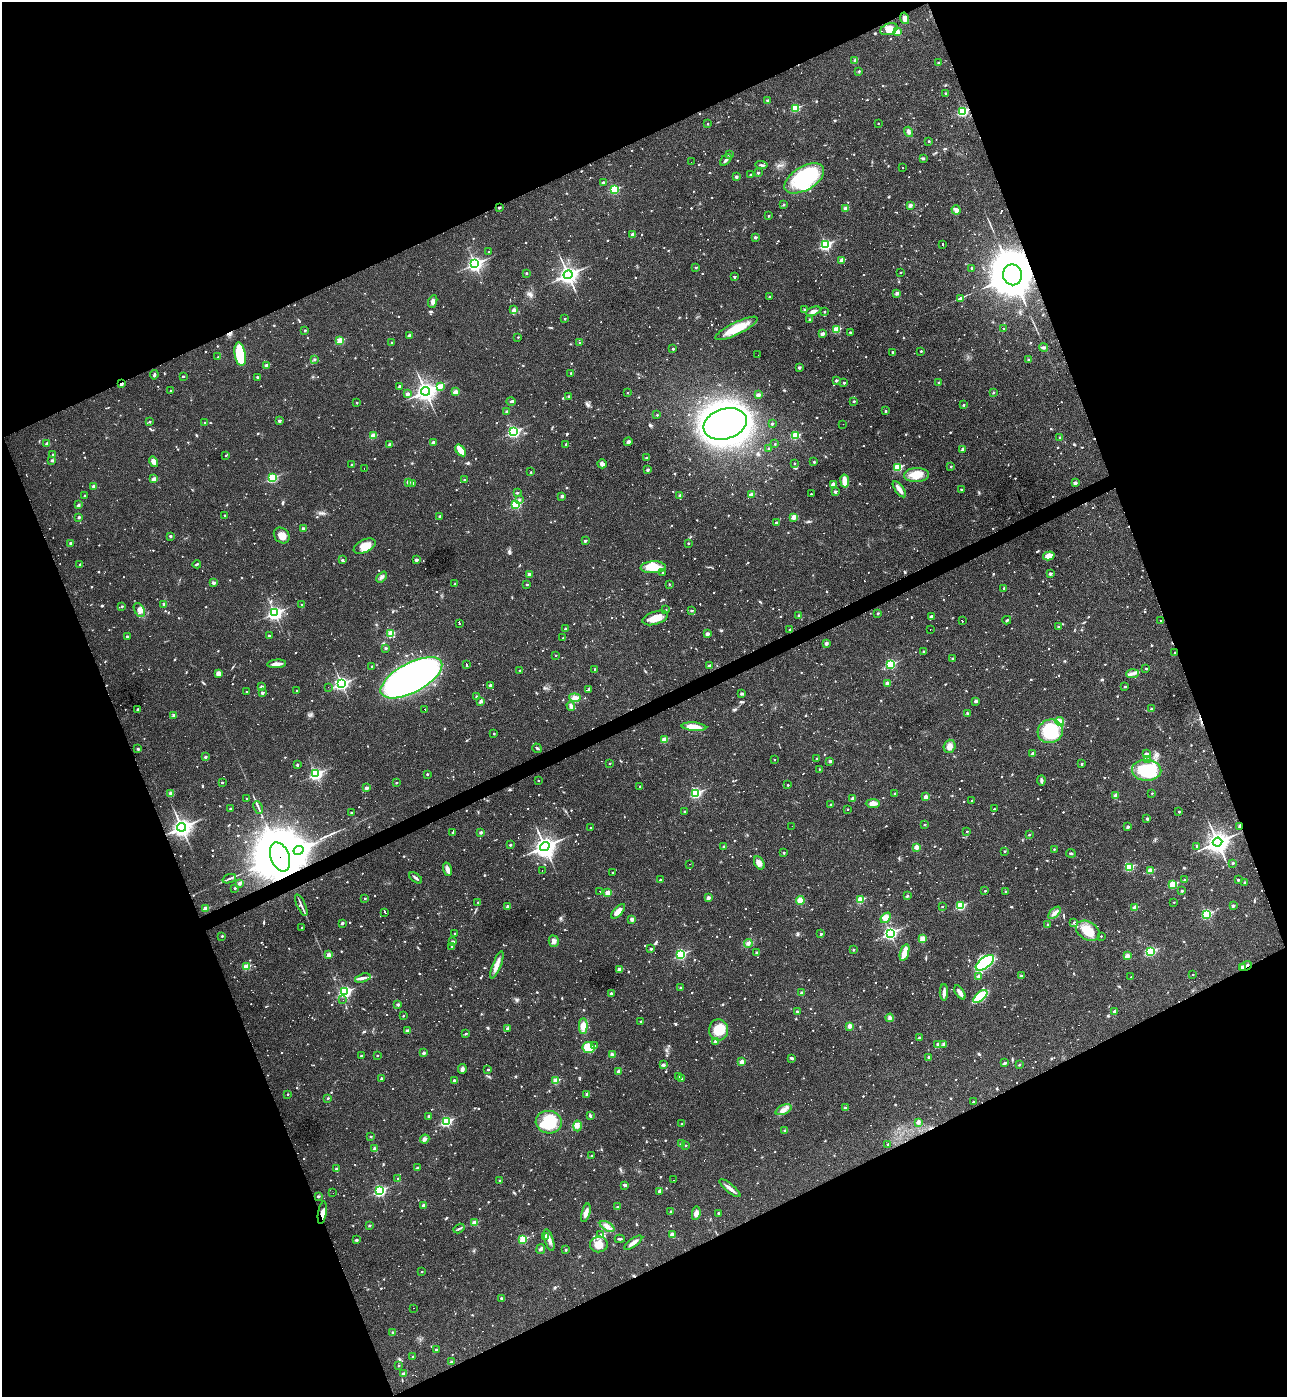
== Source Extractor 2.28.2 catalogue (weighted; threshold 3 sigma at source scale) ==
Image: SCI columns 149-5286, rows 1-5579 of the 5565 x 5579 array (HDU 1 of 3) = the unmasked area's bounding box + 8 px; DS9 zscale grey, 4 x 4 block average (1 PNG px = mean of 4 x 4 image px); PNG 1289 x 1399 px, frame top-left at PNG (2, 2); each listed source drawn as its Kron ellipse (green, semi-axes under 4 px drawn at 4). Shown black and unused: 43% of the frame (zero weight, under 3 of 4 exposures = <1% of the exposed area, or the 3 px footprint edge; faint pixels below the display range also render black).
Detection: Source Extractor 2.28.2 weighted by HDU 2 'WHT'. Background 0.018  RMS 0.0039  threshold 0.0176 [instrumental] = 3 sigma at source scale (4.5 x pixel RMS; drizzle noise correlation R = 1.50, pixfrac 1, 0.05/0.05 arcsec/px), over >= 5 px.
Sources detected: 1787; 13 too faint to see at this stretch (4 x 4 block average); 1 inside a brighter object's white glare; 184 cosmic-ray / hot-pixel residue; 1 long thin detection or spike segment (spike, bleed or trail) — neither listed nor drawn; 16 coinciding with a brighter row at this scale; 22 inside a brighter listed object's ellipse — not listed separately; of the other 1550, all 500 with FLUX_AUTO >= 3.02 (the completeness limit of this list) listed and drawn (1050 fainter detections not listed), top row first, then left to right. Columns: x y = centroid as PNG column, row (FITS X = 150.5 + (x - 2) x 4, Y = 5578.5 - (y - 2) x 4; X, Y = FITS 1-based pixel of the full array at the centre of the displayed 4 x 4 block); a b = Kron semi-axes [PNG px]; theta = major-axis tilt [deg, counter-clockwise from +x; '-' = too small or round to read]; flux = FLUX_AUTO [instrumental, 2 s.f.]
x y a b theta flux
905 18 6 4 -75 9
889 29 9 5 20 19
898 32 2 2 - 46
855 60 4 2 - 3.1
938 63 2 2 - 5.5
859 71 2 2 - 4.7
945 93 2 2 - 6.4
767 100 2 2 - 6.2
795 108 2 2 - 140
963 111 3 2 - 250
878 123 2 2 - 3.1
707 124 2 2 - 4.7
909 132 5 4 - 6.5
929 141 2 2 - 4.2
729 155 2 2 - 5.2
923 159 3 3 - 3.4
726 160 7 3 43 5.2
691 162 2 2 - 8.2
761 165 6 2 -4 4
902 167 2 2 - 100
758 173 2 2 - 5.8
750 175 2 2 - 4.8
736 177 2 2 - 12
804 178 22 11 31 210
603 182 2 2 - 11
614 189 2 2 - 170
783 205 2 2 - 6.3
910 205 2 2 - 13
499 207 2 2 - 6.1
846 209 2 2 - 34
956 210 5 3 - 9.7
769 216 2 2 - 3.1
633 235 2 2 - 27
755 237 2 2 - 12
943 244 2 2 - 51
825 245 3 2 - 330
489 252 2 2 - 3.9
842 260 2 2 - 34
475 264 3 3 - 730
696 267 2 2 - 5.7
971 268 2 2 - 3.9
901 272 2 2 - 3.1
526 273 2 2 - 5.2
568 275 4 3 - 910
1013 275 10 9 - 9900
734 277 2 2 - 6.9
897 293 2 2 - 15
770 296 2 2 - 5.4
961 299 4 4 - 5.9
433 301 6 4 68 7.5
514 310 2 2 - 28
805 310 2 2 - 10
813 311 7 3 22 11
824 312 2 2 - 4.6
564 319 2 2 - 4
810 320 2 2 - 6.7
736 328 23 6 26 62
1004 328 2 2 - 3.7
305 330 2 2 - 7.6
837 330 2 2 - 87
850 332 2 2 - 5.5
822 334 4 3 - 5.4
410 335 3 2 - 5.7
518 337 2 2 - 3
340 341 2 2 - 77
392 342 2 2 - 4.1
580 343 2 2 - 6.3
1044 347 4 3 - 6.3
673 349 2 2 - 5.7
921 351 2 2 - 4.8
892 352 2 2 - 5.2
240 354 12 5 -81 110
758 355 2 2 - 20
218 357 2 2 - 4.5
314 359 2 2 - 7.3
1029 360 2 2 - 7.5
266 365 2 2 - 18
799 367 2 2 - 11
571 373 2 2 - 4.7
154 375 5 2 - 4.4
183 376 2 2 - 5.1
257 377 2 2 - 5.8
836 380 2 2 - 8
844 383 2 2 - 6.5
939 383 2 2 - 4.3
121 384 2 2 - 15
399 386 3 2 - 3.2
440 386 2 2 - 28
171 391 2 2 - 4.6
425 391 4 4 - 1100
456 392 2 2 - 33
993 392 2 2 - 7.3
627 393 2 2 - 3.8
407 394 2 2 - 14
758 395 2 2 - 19
569 396 2 2 - 3.7
511 401 5 2 - 4.2
854 401 2 2 - 6.7
357 403 2 2 - 4.3
964 405 2 2 - 6.2
886 411 2 2 - 5.3
507 412 2 2 - 9.9
657 415 2 2 - 3.6
279 421 2 2 - 12
149 422 2 2 - 5.8
205 422 2 2 - 3.9
725 424 22 15 17 2000
772 424 2 2 - 7.1
843 424 2 2 - 7
513 432 3 2 - 420
373 436 2 2 - 58
795 436 2 2 - 130
1060 438 2 2 - 8.9
433 442 2 2 - 19
628 442 4 3 - 5.4
47 444 2 2 - 23
390 444 2 2 - 14
566 444 2 2 - 4.8
775 444 2 2 - 3.6
769 449 2 2 - 6.6
963 449 2 2 - 16
460 450 6 3 -53 32
53 455 2 2 - 3.7
226 455 2 2 - 3.5
646 458 2 2 - 5.2
52 460 2 2 - 11
154 462 5 3 - 17
814 462 2 2 - 6.2
794 463 2 2 - 3.4
602 464 5 3 - 10
352 465 2 2 - 8.7
898 467 2 2 - 130
951 467 2 2 - 5.9
364 468 2 2 - 7.6
648 470 2 2 - 12
530 472 2 2 - 3.3
916 475 12 7 3 32
272 478 2 2 - 210
154 479 2 2 - 28
464 479 2 2 - 5
845 481 6 3 -81 27
408 482 2 2 - 14
413 483 2 2 - 3.8
1075 483 3 3 - 4.9
833 484 4 3 - 13
94 486 2 2 - 14
899 489 9 3 -55 16
961 489 2 2 - 4.3
835 492 2 2 - 11
517 493 2 2 - 5.6
811 494 2 2 - 4.1
85 495 2 2 - 5.8
680 495 2 2 - 8.8
751 495 2 2 - 31
562 496 2 2 - 12
519 499 2 2 - 4.6
516 504 2 2 - 220
78 505 4 3 - 4.1
225 515 2 2 - 3.4
440 516 2 2 - 11
79 517 2 2 - 9.2
794 517 2 2 - 47
776 522 2 2 - 4.3
303 529 2 2 - 22
282 535 9 7 -45 21
170 536 2 2 - 8.1
585 541 2 2 - 8.8
70 543 2 2 - 13
688 543 2 2 - 4
365 546 12 6 25 33
1049 556 6 3 16 37
342 560 2 2 - 7.1
416 560 2 2 - 13
80 564 2 2 - 5
197 564 4 2 - 3.4
653 567 13 6 4 44
663 572 2 2 - 150
529 574 2 2 - 16
1050 574 2 2 - 16
382 577 6 3 46 5.9
213 583 2 2 - 16
455 584 2 2 - 6.2
527 584 2 2 - 3.8
669 584 2 2 - 4
1004 588 2 2 - 6
164 604 3 2 - 4.2
302 604 2 2 - 3.1
122 606 2 2 - 6.4
139 610 7 5 -63 11
666 610 2 2 - 3.9
692 610 2 2 - 4.6
275 613 3 3 - 640
878 613 2 2 - 7.4
799 616 2 2 - 13
931 616 3 2 - 5.7
655 618 13 6 18 35
1007 620 4 3 - 3.9
962 621 2 2 - 65
1161 621 2 2 - 4.2
459 623 3 2 - 120
1058 627 2 2 - 5.5
565 629 2 2 - 7.9
790 629 2 2 - 3.2
930 630 2 2 - 11
391 634 2 2 - 83
707 634 2 2 - 21
269 636 2 2 - 4.4
127 637 2 2 - 8.8
563 638 2 2 - 4.3
826 643 3 3 - 6
386 648 2 2 - 7.9
923 651 2 2 - 5.8
1175 653 2 2 - 4.8
556 655 2 2 - 3.7
952 658 2 2 - 5.9
276 664 9 3 4 17
890 664 3 2 - 210
466 665 4 2 - 160
709 665 3 2 - 4.1
372 666 2 2 - 6.8
1146 668 2 2 - 4.4
594 669 2 2 - 3.4
520 670 2 2 - 4
218 673 4 4 - 10
1133 674 6 4 4 9.6
411 678 34 14 28 1100
887 683 2 2 - 23
341 684 3 2 - 590
490 685 2 2 - 13
261 687 2 2 - 14
328 687 2 2 - 4.6
1125 687 2 2 - 4.9
589 689 2 2 - 4.6
297 691 2 2 - 6.5
247 692 2 2 - 4.4
262 693 2 2 - 13
742 694 4 3 - 3.3
477 697 2 2 - 13
575 698 5 4 - 8.2
481 701 2 2 - 15
975 701 2 2 - 10
571 706 4 3 - 6.6
138 709 2 2 - 13
425 709 2 2 - 40
1151 709 2 2 - 4.9
967 713 2 2 - 9.5
174 715 2 2 - 15
1060 721 4 4 - 7.9
694 727 12 4 -5 29
1050 731 13 11 24 110
494 734 2 2 - 4.5
664 740 2 2 - 56
950 746 7 5 71 16
537 748 5 2 - 3.7
138 749 2 2 - 7.4
1032 753 4 2 - 4.6
1146 754 2 2 - 17
205 757 2 2 - 9.7
816 758 2 2 - 5.9
1147 759 2 2 - 4.9
775 760 2 2 - 3.6
830 761 2 2 - 15
610 763 2 2 - 3.7
1082 764 2 2 - 5.3
297 765 2 2 - 6.1
819 769 2 2 - 3.5
1147 770 14 10 -2 200
316 774 3 2 - 420
427 774 2 2 - 4.8
538 780 2 2 - 3.9
1041 781 5 2 - 8
222 782 2 2 - 5
396 783 2 2 - 4
788 785 2 2 - 4.3
640 786 2 2 - 5.6
366 788 2 2 - 18
170 793 3 3 - 3.4
696 793 3 2 - 290
895 793 2 2 - 4.2
1152 793 2 2 - 3
1115 796 3 2 - 15
926 797 2 2 - 29
853 798 2 2 - 11
247 799 2 2 - 3.3
972 800 2 2 - 4.1
873 803 7 4 0 13
831 804 2 2 - 6.7
258 807 6 2 -66 5
230 809 2 2 - 4.4
848 809 2 2 - 3.2
994 809 2 2 - 4
685 811 2 2 - 6.5
1179 812 2 2 - 5.4
352 813 2 2 - 8.3
1147 818 3 2 - 3.6
925 824 2 2 - 4.9
792 826 2 2 - 5.9
1240 826 3 2 - 8
182 827 4 3 - 1000
1128 827 2 2 - 14
590 828 2 2 - 3.1
967 831 2 2 - 3.3
453 832 2 2 - 5.8
481 832 2 2 - 14
1029 835 2 2 - 3.7
1217 842 5 4 - 1500
510 845 2 2 - 8.2
545 846 5 4 - 1200
1197 846 2 2 - 7.1
724 847 2 2 - 9.5
916 847 2 2 - 36
1054 849 2 2 - 3.9
299 850 5 4 - 1100
1005 851 2 2 - 5.4
784 853 2 2 - 5.3
1071 853 5 3 - 3.2
280 857 15 9 -69 21000
759 863 7 4 -60 10
1233 863 2 2 - 5.4
689 864 2 2 - 3.1
1129 867 2 2 - 160
447 869 7 4 -73 8.7
542 871 2 2 - 13
1150 871 2 2 - 59
612 872 2 2 - 4.2
416 878 7 2 -37 5.3
229 879 7 2 20 4.6
1185 879 2 2 - 4.5
660 880 2 2 - 8.7
1238 880 2 2 - 6.6
1244 882 2 2 - 6.7
239 883 2 2 - 15
1173 884 2 2 - 110
235 888 2 2 - 4.4
600 891 2 2 - 53
985 891 2 2 - 3.7
1006 891 2 2 - 5.7
1182 891 2 2 - 5.8
608 892 2 2 - 49
907 896 2 2 - 7.1
365 898 2 2 - 4.4
708 898 2 2 - 21
800 900 4 4 - 23
860 900 2 2 - 80
478 902 2 2 - 3
1174 902 2 2 - 3.3
301 905 11 2 -65 7.1
942 906 2 2 - 4.2
960 906 3 2 - 170
1233 906 2 2 - 12
508 907 2 2 - 19
1135 908 2 2 - 45
205 909 2 2 - 39
618 911 9 4 47 18
385 912 3 2 - 88
1055 913 8 3 44 8.5
1207 914 3 2 - 230
886 918 6 4 48 15
632 919 3 3 - 9.9
1074 922 2 2 - 3.4
342 923 2 2 - 10
1048 925 2 2 - 9.2
302 927 2 2 - 3.6
1088 931 13 9 -32 47
455 933 2 2 - 3.9
890 933 3 2 - 530
821 934 2 2 - 8.3
222 936 2 2 - 5.8
1101 936 2 2 - 3.2
922 939 2 2 - 42
554 941 5 5 - 8.9
452 942 2 2 - 14
748 943 4 3 - 5.4
452 946 2 2 - 5.6
651 949 2 2 - 7.6
853 950 2 2 - 4.7
1150 951 3 2 - 260
756 952 2 2 - 7.6
905 952 8 3 72 39
681 954 3 2 - 300
329 955 2 2 - 35
1127 956 2 2 - 40
985 963 10 5 37 200
497 965 14 4 69 17
1246 966 6 3 26 9.4
247 967 2 2 - 74
1242 967 2 2 - 24
619 970 2 2 - 35
1193 975 2 2 - 3.5
978 976 3 2 - 6.2
1021 976 2 2 - 10
1131 977 2 2 - 3.3
363 978 8 3 18 7.5
681 987 2 2 - 6.2
345 992 3 2 - 390
944 992 8 3 89 9.8
960 992 8 3 -56 12
611 993 2 2 - 7.8
801 993 2 2 - 11
980 997 8 4 39 98
343 1000 2 2 - 4.3
398 1005 2 2 - 8.5
797 1011 2 2 - 5.7
1115 1012 2 2 - 21
403 1016 2 2 - 3.3
890 1018 4 3 - 5.3
641 1021 2 2 - 6.2
583 1026 7 4 88 22
850 1026 2 2 - 39
507 1029 3 3 - 4.7
719 1030 10 9 - 51
407 1031 2 2 - 20
466 1033 2 2 - 4
919 1038 2 2 - 8.3
716 1041 2 2 - 22
944 1044 2 2 - 12
938 1045 2 2 - 20
594 1046 2 2 - 3.6
588 1048 6 5 - 55
424 1053 3 3 - 4.2
377 1055 2 2 - 3.8
612 1055 4 2 - 11
361 1056 2 2 - 3.3
929 1057 2 2 - 9.2
791 1058 3 2 - 4.8
742 1062 2 2 - 26
1005 1063 4 2 - 3.9
663 1065 4 3 - 3.9
1019 1065 2 2 - 3.5
462 1069 5 3 - 8.9
488 1070 2 2 - 5.3
618 1071 2 2 - 18
679 1076 2 2 - 8
382 1078 2 2 - 12
682 1079 2 2 - 7.7
454 1080 2 2 - 8.9
556 1081 2 2 - 75
288 1094 2 2 - 4.2
587 1094 2 2 - 15
328 1098 2 2 - 6.7
973 1102 2 2 - 4.7
845 1108 2 2 - 7.4
784 1110 8 4 24 12
429 1116 2 2 - 8.1
590 1116 3 2 - 4.3
446 1121 3 2 - 270
549 1122 13 11 -13 87
918 1123 2 2 - 6.3
682 1124 2 2 - 5.5
577 1126 5 4 - 8.5
785 1131 2 2 - 9
371 1137 2 2 - 6.2
425 1139 5 4 - 7.4
681 1144 3 3 - 3.2
888 1144 2 2 - 6
686 1145 2 2 - 3.9
374 1149 2 2 - 13
592 1156 2 2 - 3.9
417 1168 2 2 - 6.9
337 1169 4 3 - 4.9
398 1178 2 2 - 4.2
499 1180 2 2 - 4.6
673 1180 2 2 - 69
625 1185 3 2 - 5.2
730 1188 13 3 -39 14
380 1191 3 2 - 330
660 1191 2 2 - 17
333 1193 2 2 - 3.9
318 1196 2 2 - 11
424 1205 2 2 - 21
617 1207 2 2 - 9.3
671 1211 2 2 - 7.8
322 1213 11 4 80 18
586 1213 9 4 75 12
696 1213 7 4 80 11
718 1213 2 2 - 4.9
474 1223 2 2 - 47
369 1225 2 2 - 8.3
607 1226 8 4 -30 12
459 1228 6 2 32 3.7
601 1235 2 2 - 9.6
672 1235 4 4 - 7.8
545 1236 2 2 - 13
523 1239 2 2 - 110
620 1239 5 2 - 3.3
356 1240 3 2 - 3.3
549 1240 11 3 -73 12
633 1243 10 3 36 14
599 1244 9 8 - 24
541 1249 5 3 - 4.9
566 1250 2 2 - 4.5
422 1272 2 2 - 3.8
501 1299 4 2 - 3.7
413 1308 2 2 - 3.9
393 1332 2 2 - 14
436 1349 2 2 - 6.2
413 1357 2 2 - 9.9
451 1362 2 2 - 8.4
398 1366 2 2 - 5.1
403 1374 2 2 - 17
Overlapping masked pixels (flux is a lower limit): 10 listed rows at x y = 963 111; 499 207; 1013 275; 121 384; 1175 653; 1240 826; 280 857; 1246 966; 1242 967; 322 1213
Diffuse or blended objects may show on this block-average render without a row.